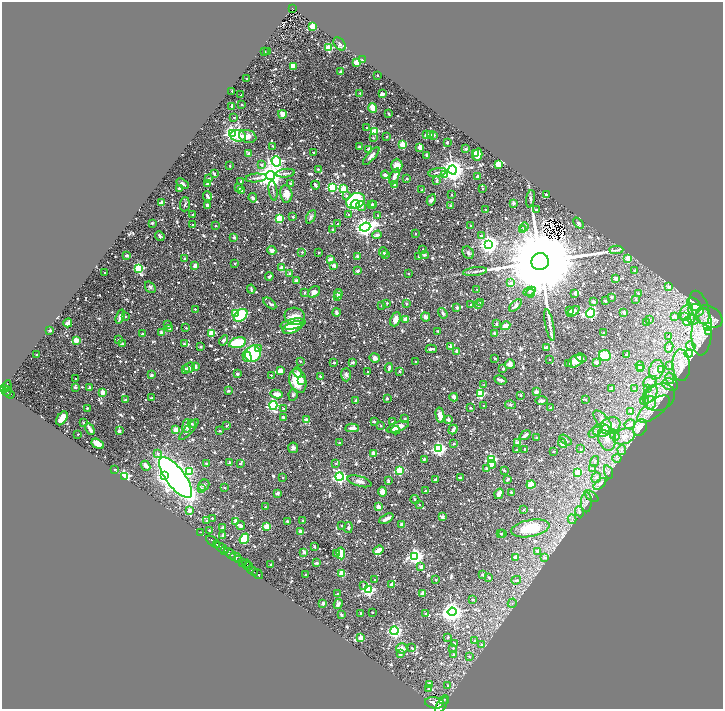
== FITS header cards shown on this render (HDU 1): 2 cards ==
NAXIS1  =                 1441
NAXIS2  =                 1414

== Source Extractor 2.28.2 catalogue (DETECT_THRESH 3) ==
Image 1441 x 1414 px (HDU 1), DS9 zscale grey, zoomed out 1/2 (1 PNG px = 2 x 2 image px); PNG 725 x 711 px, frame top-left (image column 1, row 1414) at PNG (2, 2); each listed source drawn as its Kron ellipse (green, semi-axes under 4 px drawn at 4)
Background 0.58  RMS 0.025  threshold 0.0759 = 3 sigma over >= 5 px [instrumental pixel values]
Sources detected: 1411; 157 cannot appear on this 1/2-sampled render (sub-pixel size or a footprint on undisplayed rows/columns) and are neither listed nor drawn; of the other 1254, the 500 brightest by FLUX_AUTO listed and drawn (754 fainter detections omitted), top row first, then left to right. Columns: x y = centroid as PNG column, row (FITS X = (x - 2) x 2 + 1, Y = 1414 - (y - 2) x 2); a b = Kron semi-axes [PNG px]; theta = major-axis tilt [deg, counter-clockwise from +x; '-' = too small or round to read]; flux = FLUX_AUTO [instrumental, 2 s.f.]
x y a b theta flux
292 9 4 2 - 110
312 26 2 2 - 180
340 44 7 5 -51 13
328 48 3 3 - 340
264 52 2 2 - 10
268 52 2 2 - 7.9
362 60 2 2 - 27
356 63 4 3 - 41
293 66 4 4 - 58
340 72 2 2 - 45
377 75 2 2 - 9.4
247 78 2 2 - 11
232 91 2 2 - 12
360 93 2 2 - 10
382 94 2 2 - 52
241 95 2 2 - 8
242 105 2 2 - 8.3
232 106 4 2 - 15
373 108 5 3 - 94
282 114 4 3 - 47
389 114 4 2 - 8
234 117 2 2 - 15
367 128 3 2 - 7.9
375 131 3 3 - 230
232 133 4 4 - 1800
426 135 2 2 - 62
431 135 2 2 - 39
434 135 2 2 - 33
238 136 8 6 -8 110
248 136 9 6 -19 45
387 136 2 2 - 9.5
373 138 2 2 - 8.1
447 142 2 2 - 31
403 144 2 2 - 180
272 146 2 2 - 8
360 147 3 2 - 16
420 147 3 2 - 88
369 149 2 2 - 31
466 149 2 2 - 24
314 152 2 2 - 15
475 153 3 3 - 20
249 154 3 3 - 21
426 155 2 2 - 21
477 155 6 5 - 51
371 156 11 3 48 21
276 161 5 4 - 1000
498 164 3 3 - 110
262 165 3 3 - 11
230 166 2 2 - 14
397 166 7 5 90 47
318 169 2 2 - 10
452 170 4 4 - 5300
438 172 9 2 11 8.9
285 173 9 3 7 10
214 174 3 2 - 27
444 174 3 3 - 90
271 175 4 4 - 7100
385 175 4 3 - 17
394 176 8 4 68 24
478 176 4 3 - 13
209 178 2 2 - 22
256 178 10 4 5 15
407 179 2 2 - 15
437 181 4 2 - 20
241 182 3 2 - 8.8
291 183 3 3 - 9
182 184 7 3 -30 15
208 184 3 2 - 32
394 184 2 2 - 20
315 185 4 2 - 18
239 187 2 2 - 35
332 187 3 3 - 430
179 188 2 2 - 37
344 188 4 3 - 200
483 189 2 2 - 9.4
242 190 3 2 - 13
422 190 3 2 - 9.2
273 191 10 2 -81 8.7
286 194 8 6 -80 51
452 195 2 2 - 17
546 195 2 2 - 25
208 196 5 2 - 16
347 196 3 3 - 13
253 198 5 2 - 17
530 199 9 4 82 11
431 200 6 4 61 15
356 201 10 7 26 450
162 203 2 2 - 92
513 203 2 2 - 37
185 204 7 5 86 11
355 204 5 3 - 240
374 204 2 2 - 12
207 205 2 2 - 69
372 205 4 2 - 12
361 206 5 4 - 46
451 206 3 2 - 16
536 209 2 2 - 14
486 210 2 2 - 13
348 214 2 2 - 9.4
192 215 2 2 - 9.7
378 215 2 2 - 9.8
293 217 2 2 - 19
311 217 7 4 63 9.7
279 218 3 3 - 300
152 223 2 2 - 31
578 223 6 3 -49 8.3
337 224 2 2 - 8.8
193 225 2 2 - 8.9
215 225 2 2 - 16
471 225 2 2 - 11
365 227 5 4 - 3100
524 227 4 3 - 8.5
333 230 2 2 - 17
522 230 2 2 - 25
416 234 2 2 - 9.5
377 235 5 4 - 11
481 235 3 2 - 11
160 236 5 3 - 14
234 237 2 2 - 28
489 244 4 4 - 2900
423 249 2 2 - 9.1
272 250 4 3 - 25
616 250 7 3 2 11
302 252 2 2 - 13
383 252 5 3 - 11
319 253 2 2 - 12
468 253 7 5 -56 13
386 254 2 2 - 12
425 255 4 2 - 10
126 256 3 2 - 13
357 256 2 2 - 42
418 256 2 2 - 12
184 258 2 2 - 10
628 258 2 2 - 63
330 259 2 2 - 59
540 262 9 8 - 170000
235 263 2 2 - 10
334 265 2 2 - 48
195 266 3 3 - 29
139 268 3 3 - 410
282 268 2 2 - 100
635 270 2 2 - 8.3
357 271 2 2 - 35
475 272 12 3 7 13
105 273 2 2 - 13
409 273 2 2 - 10
290 274 2 2 - 22
269 276 4 3 - 12
616 279 2 2 - 58
297 281 4 3 - 23
511 283 2 2 - 47
150 287 6 4 -51 10
669 287 3 3 - 21
251 289 4 2 - 9.1
477 289 2 2 - 8.6
529 291 6 4 25 13
314 292 7 5 47 25
304 293 2 2 - 14
530 293 4 3 - 7.8
575 293 3 3 - 18
338 294 5 4 - 12
638 294 2 2 - 22
338 297 2 2 - 19
611 297 2 2 - 23
636 299 2 2 - 16
605 301 2 2 - 27
481 302 2 2 - 12
593 302 2 2 - 53
270 303 8 3 -40 8.9
387 303 2 2 - 8.9
406 303 2 2 - 28
694 304 8 5 -41 150
382 305 2 2 - 8.4
471 305 2 2 - 11
478 305 2 2 - 19
515 305 8 3 47 20
457 307 2 2 - 29
700 307 17 8 -71 59
195 309 2 2 - 8.2
570 310 3 2 - 18
573 311 7 4 39 18
696 311 7 6 - 38
336 312 4 3 - 14
686 312 9 6 57 39
235 313 3 3 - 150
443 313 5 3 - 8.5
591 313 5 4 - 810
624 313 2 2 - 38
241 315 7 5 41 200
125 316 2 2 - 7.9
295 316 10 8 -12 70
675 316 4 3 - 29
120 317 7 3 71 35
426 317 5 4 - 17
685 317 3 3 - 22
709 317 14 10 -31 50
395 319 7 5 67 31
406 319 2 2 - 93
649 319 2 2 - 18
693 320 6 5 - 19
646 322 2 2 - 11
687 322 5 4 - 34
68 323 4 4 - 15
293 324 12 5 11 99
496 324 3 2 - 8.3
168 325 2 2 - 22
549 325 16 2 -79 16
505 326 5 4 - 38
707 326 4 4 - 140
292 327 10 5 23 90
186 328 2 2 - 8.5
170 329 2 2 - 9.5
50 330 2 2 - 34
438 331 2 2 - 9.4
162 332 2 2 - 65
702 332 24 10 86 100
709 332 3 3 - 24
212 333 3 3 - 190
494 333 2 2 - 26
603 333 3 2 - 8
142 334 2 2 - 22
669 336 3 2 - 7.9
76 340 3 2 - 160
119 340 2 2 - 24
224 340 5 3 - 9.8
237 343 9 5 14 180
122 344 2 2 - 23
184 344 2 2 - 16
450 346 2 2 - 16
691 346 5 4 - 12
200 347 2 2 - 12
669 347 5 4 - 9.2
546 348 3 3 - 17
258 349 4 3 - 12
431 349 5 2 - 13
457 351 3 3 - 15
253 354 8 7 - 340
627 354 2 2 - 32
689 354 4 4 - 450
37 355 2 2 - 10
247 356 6 4 -73 44
605 356 6 5 - 140
375 358 5 4 - 22
495 358 2 2 - 11
581 358 5 2 - 17
549 360 2 2 - 8.4
300 361 2 2 - 9.9
576 361 8 5 35 40
334 362 2 2 - 13
353 362 2 2 - 30
415 362 2 2 - 11
596 362 2 2 - 48
569 363 2 2 - 20
510 364 5 4 - 23
681 365 16 9 -86 64
195 366 2 2 - 54
640 366 5 3 - 18
670 366 3 3 - 11
189 367 6 4 24 17
389 368 5 2 - 10
185 369 2 2 - 27
503 369 3 2 - 7.9
640 369 2 2 - 47
656 370 10 7 73 43
662 370 3 3 - 22
280 371 4 3 - 57
368 371 2 2 - 8.3
298 372 5 4 - 13
399 372 2 2 - 7.8
237 374 2 2 - 31
151 375 2 2 - 38
271 375 2 2 - 8.4
346 375 6 5 - 17
320 376 3 3 - 11
670 378 6 4 -76 15
75 379 2 2 - 7.9
302 380 3 2 - 16
500 380 6 3 -26 15
298 381 12 8 -76 160
650 382 7 5 29 18
670 384 8 6 -20 21
484 385 2 2 - 9.9
7 386 6 4 81 540
75 387 3 2 - 31
3 388 3 2 - 440
90 388 2 2 - 41
648 388 3 2 - 23
612 389 2 2 - 35
635 389 2 2 - 12
7 391 5 2 - 270
228 391 2 2 - 24
103 392 2 2 - 95
536 392 2 2 - 55
481 393 4 3 - 320
9 394 6 2 -37 210
277 394 6 3 -12 44
650 394 10 6 53 34
293 395 6 4 81 9.8
520 395 2 2 - 12
454 397 4 3 - 28
659 397 16 13 28 94
152 398 2 2 - 20
387 398 2 2 - 21
585 399 2 2 - 11
126 400 2 2 - 16
356 400 2 2 - 27
644 400 5 4 - 15
542 401 6 3 -1 16
650 403 7 5 -83 29
273 405 4 3 - 820
510 405 5 3 - 9.2
484 406 2 2 - 8.2
551 407 2 2 - 12
87 408 2 2 - 13
471 408 3 2 - 15
283 409 2 2 - 23
654 409 19 8 37 77
630 411 3 3 - 8.7
440 415 7 4 -78 36
283 417 2 2 - 24
62 418 7 4 58 48
306 419 2 2 - 38
405 419 2 2 - 8.5
448 420 2 2 - 40
374 421 2 2 - 19
603 421 13 6 -52 34
84 422 2 2 - 16
392 422 2 2 - 11
192 423 3 2 - 7.8
630 424 5 4 - 17
187 426 7 4 84 34
226 426 2 2 - 9.3
381 426 2 2 - 16
610 426 11 8 29 43
398 427 12 4 19 61
640 427 9 6 65 47
352 428 7 3 3 18
90 429 6 2 -60 26
453 429 5 3 - 17
176 430 2 2 - 98
189 430 13 3 49 21
396 430 4 3 - 17
601 430 8 7 - 56
119 431 2 2 - 29
220 431 2 2 - 9.5
595 432 7 4 33 11
78 434 2 2 - 12
525 435 6 3 37 22
614 435 6 4 -56 14
624 436 11 7 20 47
537 438 2 2 - 16
607 438 13 9 -75 53
565 440 7 3 -35 10
339 443 2 2 - 13
454 443 2 2 - 13
517 443 2 2 - 47
562 443 5 3 - 37
98 444 7 4 -30 46
293 448 5 5 - 14
439 449 4 4 - 1200
525 449 2 2 - 9
581 449 2 2 - 11
516 450 2 2 - 11
622 450 5 4 - 12
554 451 2 2 - 11
374 453 2 2 - 92
158 454 4 3 - 12
617 458 4 4 - 9.6
424 459 2 2 - 14
491 459 3 3 - 640
595 461 6 4 70 12
206 463 2 2 - 17
230 463 2 2 - 48
336 463 2 2 - 9.9
240 464 2 2 - 8.3
492 464 4 2 - 50
146 466 5 3 - 21
486 469 2 2 - 26
593 469 3 3 - 19
115 470 3 2 - 21
400 470 3 3 - 320
504 470 2 2 - 21
190 472 4 3 - 150
578 472 3 3 - 170
608 472 7 3 -71 8.3
124 476 3 3 - 770
165 476 3 3 - 760
339 476 4 4 - 1200
282 477 2 2 - 9.6
176 478 24 9 -53 5900
460 478 3 2 - 12
596 478 5 4 - 13
436 479 3 2 - 27
507 479 3 2 - 17
388 480 3 2 - 18
359 481 12 5 -16 25
600 484 7 4 42 13
204 485 6 5 - 11
531 485 4 3 - 88
224 487 2 2 - 8.7
201 488 3 3 - 13
425 491 2 2 - 15
382 492 5 4 - 35
511 492 2 2 - 21
278 493 2 2 - 47
499 494 5 3 - 31
591 496 8 4 -35 13
415 500 5 3 - 9.3
586 502 10 5 88 22
419 505 2 2 - 15
265 507 2 2 - 8.7
379 507 2 2 - 100
523 510 2 2 - 9.2
190 511 2 2 - 60
580 512 6 3 -65 8.4
442 517 2 2 - 50
212 518 2 2 - 12
386 519 8 2 27 36
572 519 5 3 - 9.7
207 520 2 2 - 11
302 520 2 2 - 10
236 521 2 2 - 46
287 521 2 2 - 23
402 524 4 3 - 21
241 526 4 3 - 11
267 526 3 2 - 160
342 526 2 2 - 13
223 528 2 2 - 42
348 528 5 3 - 12
530 528 19 8 11 180
209 530 2 2 - 17
300 532 2 2 - 70
201 533 3 1 - 11
501 533 2 2 - 12
503 534 2 2 - 9.1
223 535 2 2 - 33
244 539 5 4 - 160
213 542 8 2 -36 230
217 544 2 2 - 320
315 547 2 2 - 11
221 548 7 2 -30 1400
225 550 2 2 - 580
378 550 5 3 - 47
537 551 3 3 - 18
304 552 3 2 - 31
337 553 2 2 - 9.7
341 553 6 4 -86 93
230 554 6 3 -47 2900
415 556 4 4 - 1600
236 557 6 3 -17 1300
516 557 2 2 - 70
545 558 4 4 - 13
238 560 3 2 - 470
242 563 3 2 - 450
317 563 3 2 - 18
246 564 4 2 - 530
271 564 2 2 - 12
248 566 5 2 - 440
421 567 2 2 - 48
252 570 6 2 -35 1300
258 574 6 2 -38 1700
306 574 2 2 - 11
342 574 3 3 - 220
482 575 2 2 - 31
489 577 2 2 - 9.3
375 580 2 2 - 9.5
435 580 2 2 - 16
516 580 5 3 - 14
364 585 3 3 - 14
392 585 2 2 - 68
368 590 3 3 - 830
423 593 3 2 - 74
337 594 2 2 - 16
473 599 2 2 - 9.2
323 603 3 3 - 13
512 603 4 4 - 8.4
338 604 5 3 - 20
373 612 2 2 - 13
452 612 4 4 - 4000
361 613 2 2 - 30
426 614 2 2 - 8.9
341 615 3 2 - 9.8
394 631 4 4 - 1300
448 637 4 3 - 8.7
361 638 3 2 - 130
475 640 2 2 - 13
454 644 2 2 - 28
481 645 3 3 - 12
402 648 6 5 - 27
412 648 3 2 - 9.5
453 648 2 2 - 7.9
400 654 4 3 - 15
454 655 2 2 - 23
469 656 2 2 - 9.9
429 684 2 2 - 51
448 686 4 3 - 10
429 689 2 2 - 17
444 700 5 2 - 500
434 703 9 5 -7 6100
441 705 9 4 56 5400
At the frame edge (FLAGS 8, measured only in part): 1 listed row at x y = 441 705
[754 fainter detections neither listed nor drawn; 157 sub-pixel or undisplayed-footprint detections neither listed nor drawn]